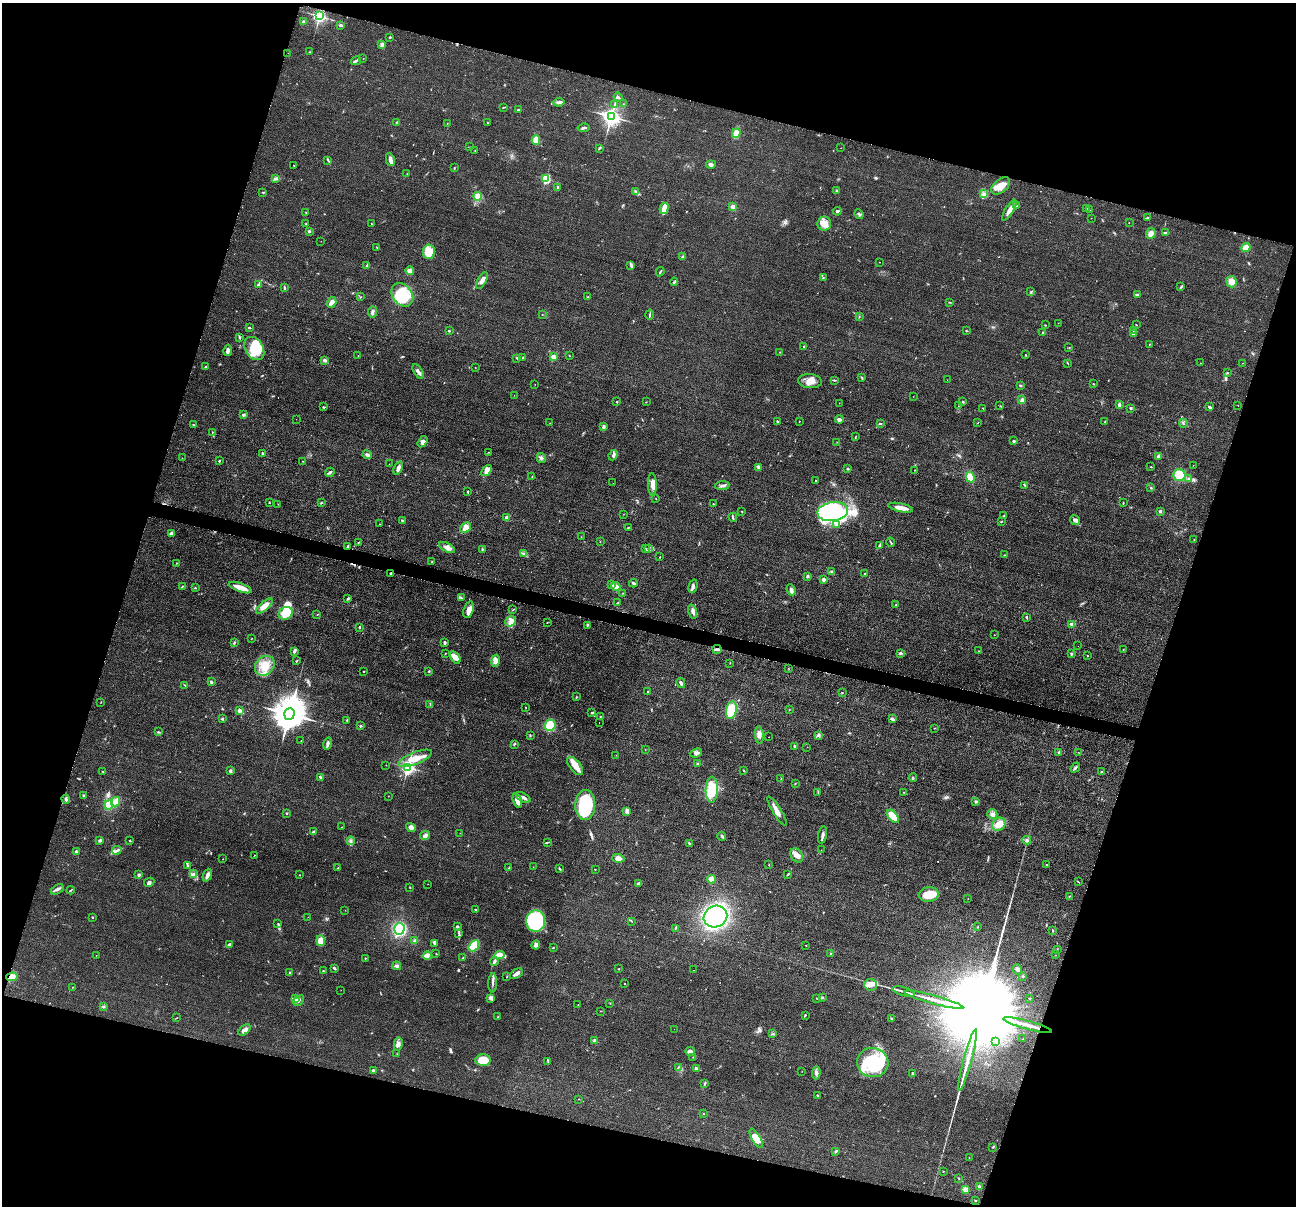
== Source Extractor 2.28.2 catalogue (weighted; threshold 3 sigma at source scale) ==
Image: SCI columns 10-5183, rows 259-5071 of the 5193 x 5209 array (HDU 1 of 3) = the unmasked area's bounding box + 8 px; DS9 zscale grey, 4 x 4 block average (1 PNG px = mean of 4 x 4 image px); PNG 1298 x 1208 px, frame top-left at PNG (2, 3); each listed source drawn as its Kron ellipse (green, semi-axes under 4 px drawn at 4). Shown black and unused: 35% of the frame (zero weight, under 2 of 3 exposures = <1% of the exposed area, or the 3 px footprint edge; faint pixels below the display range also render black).
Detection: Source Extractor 2.28.2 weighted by HDU 2 'WHT'. Background 0.0456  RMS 0.0085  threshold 0.0382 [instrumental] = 3 sigma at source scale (4.5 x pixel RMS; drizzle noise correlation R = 1.50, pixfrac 1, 0.05/0.05 arcsec/px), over >= 5 px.
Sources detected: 539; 6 inside a brighter object's white glare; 10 cosmic-ray / hot-pixel residue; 3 long thin detections or spike segments (spike, bleed or trail) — neither listed nor drawn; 7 coinciding with a brighter row at this scale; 28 inside a brighter listed object's ellipse — not listed separately; the other 485 listed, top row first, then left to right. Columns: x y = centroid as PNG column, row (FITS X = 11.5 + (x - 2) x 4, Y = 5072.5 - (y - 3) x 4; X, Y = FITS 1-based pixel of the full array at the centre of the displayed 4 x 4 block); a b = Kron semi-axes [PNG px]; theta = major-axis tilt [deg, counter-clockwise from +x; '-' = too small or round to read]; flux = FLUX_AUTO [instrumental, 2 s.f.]
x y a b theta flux
319 16 2 2 - 1400
303 22 2 2 - 9.3
341 25 4 2 - 8.7
390 37 2 2 - 8.5
382 45 2 2 - 4.9
310 52 2 2 - 1.6
288 53 2 2 - 2.1
363 58 2 2 - 1.6
356 61 5 2 - 8.2
618 97 4 2 - 7.7
559 102 5 3 - 11
614 104 2 2 - 2.5
623 104 2 2 - 2.3
504 107 2 2 - 1.9
518 110 2 2 - 7.8
611 116 3 3 - 3100
397 122 2 2 - 2
447 123 2 2 - 1.7
487 123 2 2 - 7.8
583 128 6 2 9 9.5
736 133 5 3 - 58
536 140 5 3 - 100
470 147 2 2 - 1.1
599 148 3 2 - 4.7
841 148 2 2 - 1.1
475 151 2 2 - 2.9
328 160 4 2 - 4.9
390 160 6 3 -79 24
711 164 5 4 - 14
294 165 2 2 - 2.4
454 167 2 2 - 2
407 174 2 2 - 1
275 178 4 3 - 11
546 179 2 2 - 530
1001 186 11 6 40 55
558 187 2 2 - 9.2
636 191 2 2 - 2.5
837 191 3 2 - 5.1
263 192 3 2 - 3.7
984 194 3 2 - 6.6
478 196 4 4 - 43
1017 206 3 2 - 4.9
733 207 2 2 - 130
1087 208 2 2 - 2.6
664 209 6 2 75 94
1009 210 12 3 59 34
1089 210 2 2 - 1.7
837 211 4 2 - 7.8
306 212 3 2 - 3.4
859 214 5 3 - 7.8
1091 218 2 2 - 1.3
1147 218 3 2 - 2.9
306 223 2 2 - 3.1
1129 223 2 2 - 2.6
371 224 2 2 - 2.7
824 224 7 7 - 53
309 231 2 2 - 24
1165 232 3 2 - 3.4
1151 233 5 5 - 28
321 241 2 2 - 0.9
377 247 2 2 - 1.5
1246 248 5 4 - 45
429 252 7 6 - 98
683 257 3 2 - 13
880 262 2 2 - 0.97
631 265 4 2 - 7.5
366 266 4 2 - 4.6
410 271 4 3 - 30
660 272 5 2 - 5.7
823 278 2 2 - 3.9
482 281 9 3 62 28
674 282 4 2 - 7.4
1231 282 6 5 - 52
258 285 3 2 - 6.3
1181 287 4 2 - 5.5
284 288 3 2 - 6
1031 292 4 2 - 6
1137 294 4 2 - 7.9
402 295 13 9 -54 200
360 297 3 2 - 2.3
588 297 2 2 - 2.3
331 302 6 4 55 31
949 302 2 2 - 2.7
372 312 5 2 - 16
542 315 2 2 - 2.7
650 315 5 2 - 6.6
859 317 2 2 - 2
1058 323 2 2 - 0.93
1045 325 2 2 - 2.2
1136 325 2 2 - 2.4
249 328 3 2 - 7.3
1133 330 2 2 - 2.3
449 331 2 2 - 14
966 331 3 2 - 2.7
1043 333 2 2 - 5.1
1133 334 3 2 - 7
239 337 2 2 - 7.5
1149 344 2 2 - 1.9
803 346 2 2 - 3.3
254 348 12 9 -59 130
1069 348 2 2 - 1.9
228 350 5 3 - 20
780 352 2 2 - 1.8
358 355 2 2 - 1.3
569 355 3 2 - 2.4
1026 355 2 2 - 2.5
553 357 2 2 - 130
517 358 2 2 - 12
523 358 2 2 - 2.8
325 360 4 2 - 10
1068 363 3 2 - 2.7
1200 363 2 2 - 1.3
1242 363 2 2 - 1.1
205 367 2 2 - 17
475 367 2 2 - 1.2
418 372 8 3 -59 19
1228 373 3 2 - 2.8
862 378 3 2 - 3.8
834 380 3 2 - 5.2
947 380 2 2 - 0.79
810 381 12 7 -5 51
535 384 2 2 - 1.2
1093 384 2 2 - 2.9
1020 385 3 2 - 5.1
514 395 2 2 - 0.87
913 397 2 2 - 0.97
1022 400 4 3 - 12
617 401 2 2 - 8.9
646 402 2 2 - 1.9
963 402 2 2 - 4.5
839 403 2 2 - 0.89
1119 405 3 2 - 19
1238 405 2 2 - 1.4
958 406 2 2 - 0.97
1000 406 2 2 - 1.5
324 407 2 2 - 3.6
1209 407 3 2 - 12
983 408 3 2 - 2.4
1131 408 2 2 - 23
243 414 3 2 - 8.1
296 419 2 2 - 0.86
839 419 4 4 - 11
777 421 2 2 - 11
799 421 2 2 - 1.9
1105 422 4 2 - 4.3
550 423 2 2 - 0.76
978 423 3 2 - 1.6
1183 423 4 2 - 4.8
880 424 4 2 - 4.4
193 425 3 2 - 3.2
604 427 4 3 - 9.3
212 432 2 2 - 2.1
856 436 2 2 - 1.7
1014 441 2 2 - 9.4
422 442 6 4 57 20
837 442 2 2 - 1.1
489 452 2 2 - 1.9
263 453 2 2 - 8.2
367 455 5 3 - 12
613 455 5 3 - 13
1159 456 3 2 - 20
182 458 2 2 - 1.7
541 458 5 3 - 10
219 461 2 2 - 4.8
303 461 2 2 - 2
389 464 2 2 - 1.2
1193 465 2 2 - 1.5
1151 467 2 2 - 2.5
398 468 7 3 67 23
759 468 3 2 - 15
848 469 3 2 - 6
487 470 6 4 51 19
915 470 2 2 - 1.6
330 472 5 2 - 9.2
1179 475 6 6 - 91
532 477 2 2 - 1.7
970 477 5 4 - 51
1189 479 3 3 - 8.9
816 480 2 2 - 1.7
613 483 2 2 - 3.2
652 484 11 4 -89 33
1025 485 4 2 - 3.8
722 486 7 3 6 13
1151 488 2 2 - 3.9
468 491 2 2 - 7.8
656 499 2 2 - 1.4
269 502 2 2 - 2.2
321 503 2 2 - 4
1123 503 3 2 - 2.6
278 504 2 2 - 1.5
713 504 2 2 - 2
901 508 12 3 -12 47
742 511 2 2 - 6
833 511 15 9 7 770
1160 511 3 3 - 7
623 514 2 2 - 1.1
1004 516 4 2 - 6
507 517 2 2 - 41
733 517 4 2 - 5.9
402 520 2 2 - 12
1075 520 5 4 - 15
1001 522 3 2 - 3.3
380 524 2 2 - 1.3
836 525 4 2 - 5.6
466 527 6 4 42 35
628 527 3 2 - 4.1
171 534 3 3 - 15
581 537 2 2 - 1.4
1194 540 2 2 - 1.9
600 542 2 2 - 2
891 542 5 2 - 4.4
358 543 2 2 - 3.3
879 545 3 2 - 5.1
348 546 3 2 - 4
447 547 9 4 -28 29
649 548 3 2 - 5.9
482 549 3 2 - 4.6
645 549 2 2 - 3.9
524 553 3 2 - 5.1
1005 555 2 2 - 2.1
660 557 2 2 - 3.1
432 562 2 2 - 1.9
177 563 2 2 - 2
831 572 2 2 - 5.5
391 573 2 2 - 5.2
865 574 2 2 - 2.2
807 576 3 2 - 8.4
824 580 2 2 - 65
633 583 4 2 - 7.8
611 584 3 2 - 5.4
693 586 7 3 76 15
182 587 3 2 - 4
616 587 4 3 - 39
195 588 2 2 - 3
240 588 12 3 -20 58
791 590 6 3 -65 12
623 593 2 2 - 1.6
348 598 3 2 - 7.1
461 598 3 2 - 5.1
617 603 3 2 - 2
896 605 2 2 - 4.7
264 606 10 3 42 48
469 610 8 5 72 29
513 610 2 2 - 2.5
693 611 7 4 -74 19
286 613 7 6 - 120
317 615 2 2 - 1.7
1027 617 3 2 - 4.9
511 621 6 4 40 23
547 623 2 2 - 3.4
1072 624 3 3 - 13
587 625 3 2 - 4.1
360 627 2 2 - 5.8
994 635 2 2 - 1.2
251 639 2 2 - 1.8
234 642 4 2 - 5.3
445 643 4 2 - 8.9
1078 646 2 2 - 1
717 649 4 2 - 9.6
1123 650 3 2 - 1.8
294 651 4 2 - 12
979 651 2 2 - 2.1
445 653 2 2 - 2.2
901 653 3 2 - 8.2
1071 654 2 2 - 22
1087 656 2 2 - 2.1
455 657 7 3 -55 35
297 661 3 2 - 4.5
495 661 6 4 79 25
730 663 2 2 - 1.8
265 666 11 8 46 77
788 668 2 2 - 1.1
364 671 2 2 - 3
429 671 3 2 - 4.4
211 682 3 3 - 8
681 683 5 3 - 11
185 685 2 2 - 3
648 691 2 2 - 4
842 693 3 2 - 2
576 697 2 2 - 3.1
101 702 2 2 - 1.5
430 704 2 2 - 3
525 707 2 2 - 2.1
731 710 9 5 80 140
789 710 2 2 - 2.1
240 711 3 3 - 16
591 712 3 2 - 3.6
289 714 6 5 - 15000
600 717 2 2 - 2.8
223 718 2 2 - 4
892 719 4 2 - 11
347 720 2 2 - 8.4
599 723 2 2 - 1.2
550 725 6 5 - 120
360 726 3 2 - 4.6
935 728 2 2 - 2.1
158 732 2 2 - 5
530 735 2 2 - 2.1
759 735 9 3 -83 21
818 735 4 2 - 7.7
769 737 2 2 - 1.9
301 741 2 2 - 1.4
328 744 6 3 74 13
514 744 3 2 - 4.5
794 746 3 2 - 6.6
807 747 2 2 - 1.4
645 750 2 2 - 0.97
1059 752 3 2 - 5.8
1078 752 2 2 - 0.95
696 753 6 3 23 15
616 755 2 2 - 0.83
415 758 18 6 21 80
697 764 2 2 - 14
386 765 2 2 - 1.3
575 766 11 5 -51 54
408 767 2 2 - 1500
1075 768 5 2 - 8.9
103 771 3 2 - 2.3
230 771 4 3 - 7.1
744 771 2 2 - 3.9
1101 772 2 2 - 2.6
320 777 2 2 - 7.9
913 778 4 2 - 4.2
781 779 2 2 - 2.3
795 784 2 2 - 1.5
712 790 13 6 88 150
904 792 2 2 - 1.5
818 793 2 2 - 2.3
83 796 2 2 - 3.7
388 796 2 2 - 1.2
523 798 8 2 -29 20
66 799 5 2 - 8.7
517 801 7 3 -74 39
116 802 5 4 - 46
976 802 3 2 - 7.6
109 805 4 4 - 46
585 805 15 10 88 370
777 811 17 3 -59 39
627 812 3 3 - 9
287 813 2 2 - 4.2
992 814 5 4 - 16
893 816 8 3 -50 130
999 824 7 6 - 62
342 827 2 2 - 1.2
411 828 5 4 - 19
313 832 3 3 - 6.4
460 833 2 2 - 0.91
425 835 5 3 - 17
823 835 9 2 79 15
722 836 4 2 - 7.3
100 840 3 2 - 9.9
1027 840 4 3 - 9.4
130 841 2 2 - 4
351 841 4 3 - 10
547 842 4 2 - 4.4
689 843 3 2 - 7
117 850 5 2 - 11
821 850 2 2 - 0.88
76 852 2 2 - 11
254 855 2 2 - 1.6
797 855 8 5 -56 30
618 858 6 4 -6 30
223 859 2 2 - 1.2
1046 864 2 2 - 2
769 865 2 2 - 2.7
188 866 3 2 - 5.5
533 867 2 2 - 1.5
338 868 2 2 - 4.4
509 868 3 2 - 3.5
559 869 3 2 - 7.5
595 869 2 2 - 2.1
193 874 4 2 - 8.2
788 874 3 2 - 4.4
139 875 3 3 - 6.9
207 875 7 4 68 16
300 875 2 2 - 1.8
711 879 4 4 - 38
149 882 5 3 - 11
1078 882 3 2 - 2.6
638 883 3 2 - 5.5
428 884 2 2 - 1.6
410 887 2 2 - 2.2
57 889 7 3 31 12
71 890 4 2 - 3.9
929 895 10 7 8 90
1069 896 2 2 - 2.3
968 899 2 2 - 1.2
345 910 2 2 - 0.9
475 910 3 2 - 4
92 917 2 2 - 4.2
308 917 2 2 - 0.98
715 917 12 10 29 900
536 921 11 9 87 520
632 921 2 2 - 1.6
278 924 2 2 - 3.6
457 926 3 2 - 10
978 927 2 2 - 5.4
675 928 2 2 - 1.8
399 929 6 5 - 350
1053 931 3 2 - 3
459 933 4 2 - 7.1
415 940 3 3 - 9.2
321 941 5 4 - 51
434 943 4 2 - 5.3
230 944 3 3 - 11
536 945 4 2 - 9.5
806 945 2 2 - 3.3
474 946 6 4 56 150
553 948 2 2 - 2.7
1057 949 2 2 - 2.7
436 954 2 2 - 1.8
831 954 3 2 - 5.7
96 955 2 2 - 0.9
499 955 5 3 - 59
1055 955 2 2 - 1.3
427 956 4 3 - 15
365 958 2 2 - 2.4
463 958 3 2 - 5.5
494 962 4 3 - 9.9
397 966 4 3 - 10
334 968 3 2 - 9.3
619 969 2 2 - 3.6
1018 969 5 4 - 13
693 970 2 2 - 2.2
323 971 2 2 - 3.6
290 973 3 2 - 4.9
516 974 7 3 34 24
1023 976 3 2 - 5.5
12 977 6 3 7 26
507 977 3 2 - 3.2
493 983 10 2 89 15
625 984 2 2 - 2.2
870 985 6 6 - 30
72 987 2 2 - 1.5
341 990 2 2 - 0.71
904 991 11 2 -15 16
822 997 2 2 - 4
295 998 4 2 - 8
1029 998 3 2 - 2.6
490 999 4 2 - 7.3
817 999 2 2 - 1.1
299 1000 6 2 44 11
934 1000 30 2 -15 87
610 1003 2 2 - 1.7
578 1005 2 2 - 1.1
103 1007 3 2 - 4
600 1011 2 2 - 0.97
805 1015 3 2 - 3.3
498 1017 2 2 - 3
176 1018 2 2 - 2.1
891 1019 2 2 - 11
1028 1025 25 2 -15 70
674 1029 2 2 - 1.6
244 1030 7 3 40 23
773 1034 2 2 - 3.5
1023 1039 2 2 - 1.3
595 1041 2 2 - 70
996 1041 2 2 - 4.6
398 1044 7 4 80 20
690 1052 5 3 - 17
397 1054 2 2 - 2
693 1057 2 2 - 2.2
483 1060 7 6 - 100
968 1060 32 2 75 94
548 1061 3 2 - 3.8
873 1063 16 14 -15 420
678 1068 3 2 - 3.2
696 1068 3 2 - 9.8
373 1070 3 2 - 7.9
802 1071 2 2 - 1
816 1073 6 4 87 17
912 1073 2 2 - 4.4
705 1083 3 2 - 4.7
818 1095 2 2 - 2.3
579 1099 3 2 - 1.5
703 1114 2 2 - 1.8
756 1138 11 4 -59 51
993 1147 3 2 - 4
836 1151 3 2 - 7.9
969 1158 2 2 - 1.2
943 1171 2 2 - 2.3
958 1178 2 2 - 2.2
979 1186 2 2 - 8.5
966 1190 2 2 - 170
976 1201 2 2 - 2.2
Overlapping masked pixels (flux is a lower limit): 3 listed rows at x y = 391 573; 12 977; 1028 1025
Diffuse or blended objects may show on this block-average render without a row.